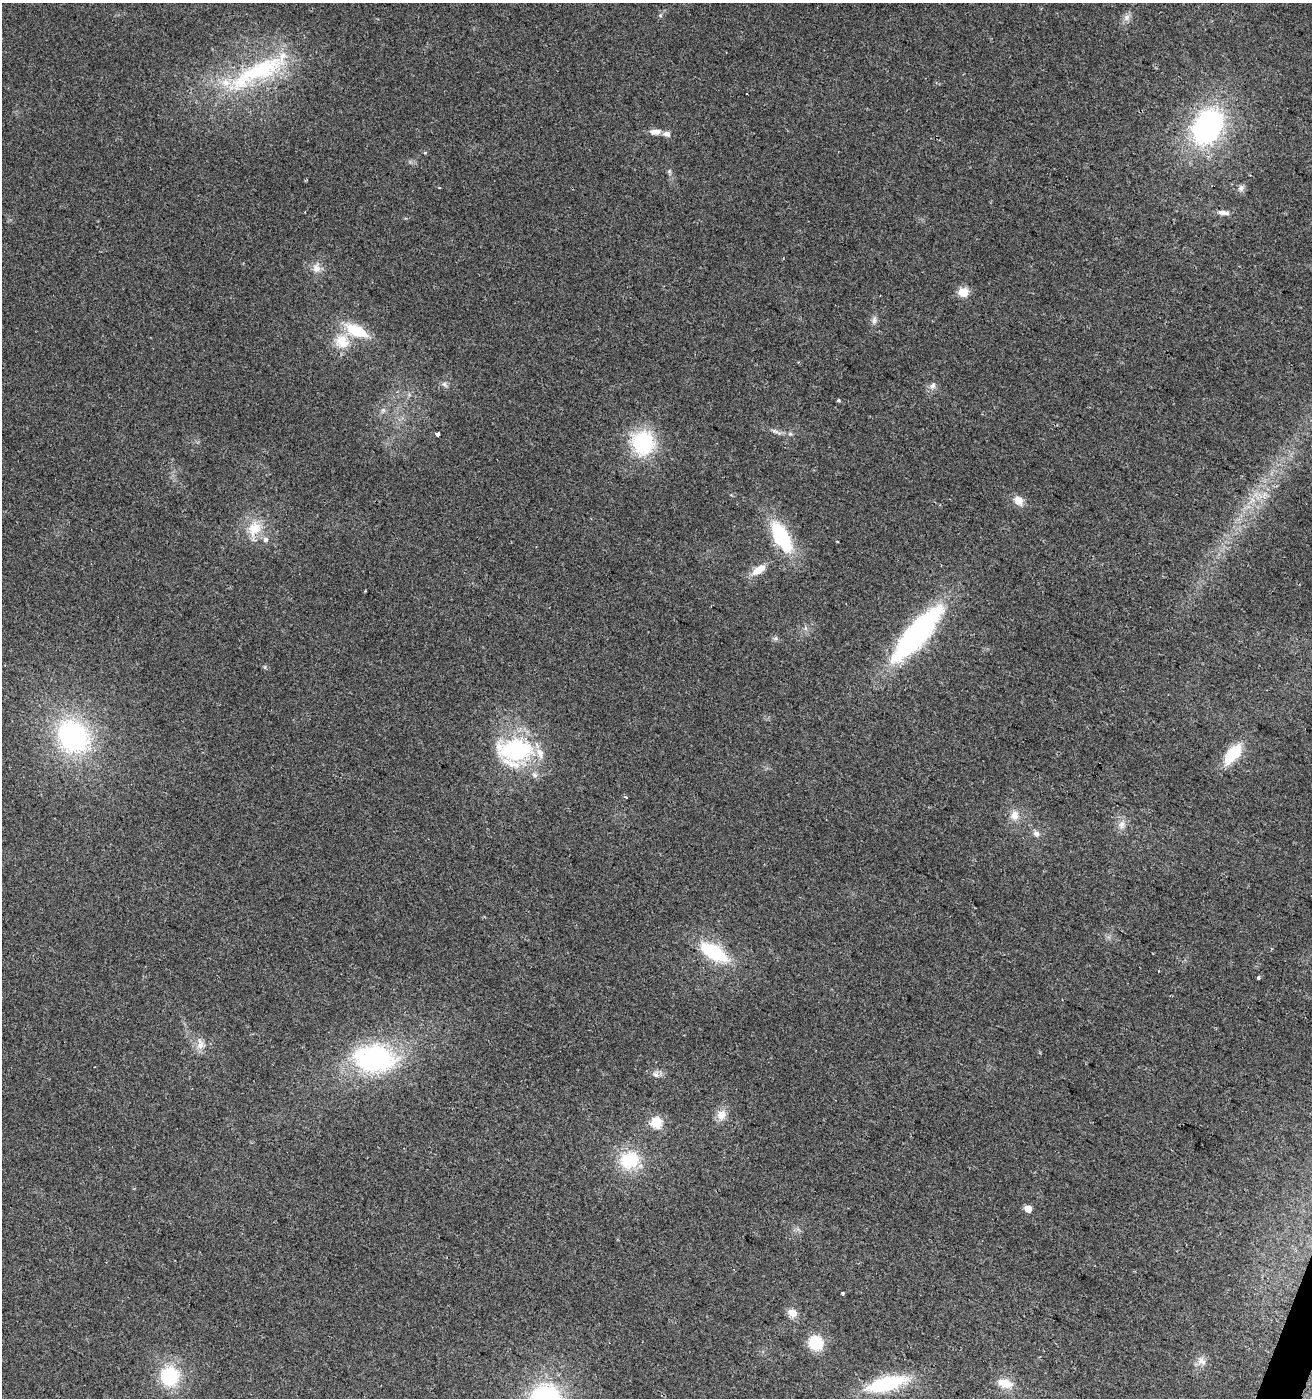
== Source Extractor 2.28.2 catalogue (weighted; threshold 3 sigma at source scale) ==
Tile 6 of 4 x 4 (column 2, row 2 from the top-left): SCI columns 1584-2893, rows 2795-4190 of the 5720 x 5593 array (HDU 1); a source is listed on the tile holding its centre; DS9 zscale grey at full resolution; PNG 1314 x 1400 px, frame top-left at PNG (2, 3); no overlay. Shown black and unused: <1% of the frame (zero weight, under 2 of 3 exposures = <1% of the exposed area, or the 3 px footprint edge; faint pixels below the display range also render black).
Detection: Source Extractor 2.28.2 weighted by HDU 2 'WHT'; one run over the whole footprint, this tile lists its part. Background 0.0617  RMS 0.0093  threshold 0.0418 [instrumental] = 3 sigma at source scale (4.5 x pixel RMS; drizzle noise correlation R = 1.50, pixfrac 1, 0.0396/0.0396 arcsec/px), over >= 5 px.
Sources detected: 53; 1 cosmic-ray / hot-pixel residue — not listed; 3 inside a brighter listed object's ellipse — not listed separately; the other 49 listed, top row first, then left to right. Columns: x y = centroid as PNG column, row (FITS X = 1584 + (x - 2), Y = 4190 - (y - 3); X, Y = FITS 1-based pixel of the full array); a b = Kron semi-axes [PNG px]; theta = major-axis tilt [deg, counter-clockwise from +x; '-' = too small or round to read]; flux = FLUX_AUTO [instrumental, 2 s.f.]
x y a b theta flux
1127 17 9 9 - 4.6
258 71 106 24 28 120
1208 126 33 24 60 190
653 132 11 8 14 4.8
667 134 10 7 -9 4.5
669 171 6 5 - 1.6
1241 188 9 7 -76 3.5
1223 212 16 6 -7 5.1
316 268 13 11 -83 7.8
963 292 5 5 - 54
874 320 11 6 85 3.6
356 331 27 12 -25 34
342 341 20 18 -58 21
445 384 8 6 -55 2.7
933 385 10 8 62 4
838 400 3 3 - 3.9
383 410 6 6 - 2.3
775 431 11 5 -22 3.2
437 434 3 3 - 23
643 443 27 25 -81 69
1253 500 7 5 -45 3.6
1019 501 13 11 -50 8.6
254 528 22 17 55 23
781 537 29 13 -61 77
759 570 21 10 35 12
917 634 60 18 49 210
73 736 37 31 -46 150
515 751 39 29 7 110
1232 754 26 12 51 31
626 797 3 3 - 2.3
1015 815 14 11 85 9
1122 825 12 8 77 6.1
1036 834 9 8 - 4.3
714 952 28 12 -31 67
1258 978 4 3 - 3
200 1044 17 9 -89 7.8
374 1058 42 27 -3 150
656 1074 9 9 - 4
721 1115 14 12 78 9.7
656 1123 6 5 - 73
629 1160 25 21 17 41
1028 1209 5 5 - 21
792 1313 11 9 -33 8.6
816 1343 14 13 - 32
1040 1357 3 3 - 0.8
1202 1361 14 8 -32 6.1
169 1376 18 17 - 55
1005 1383 16 9 -17 16
886 1384 43 15 14 66